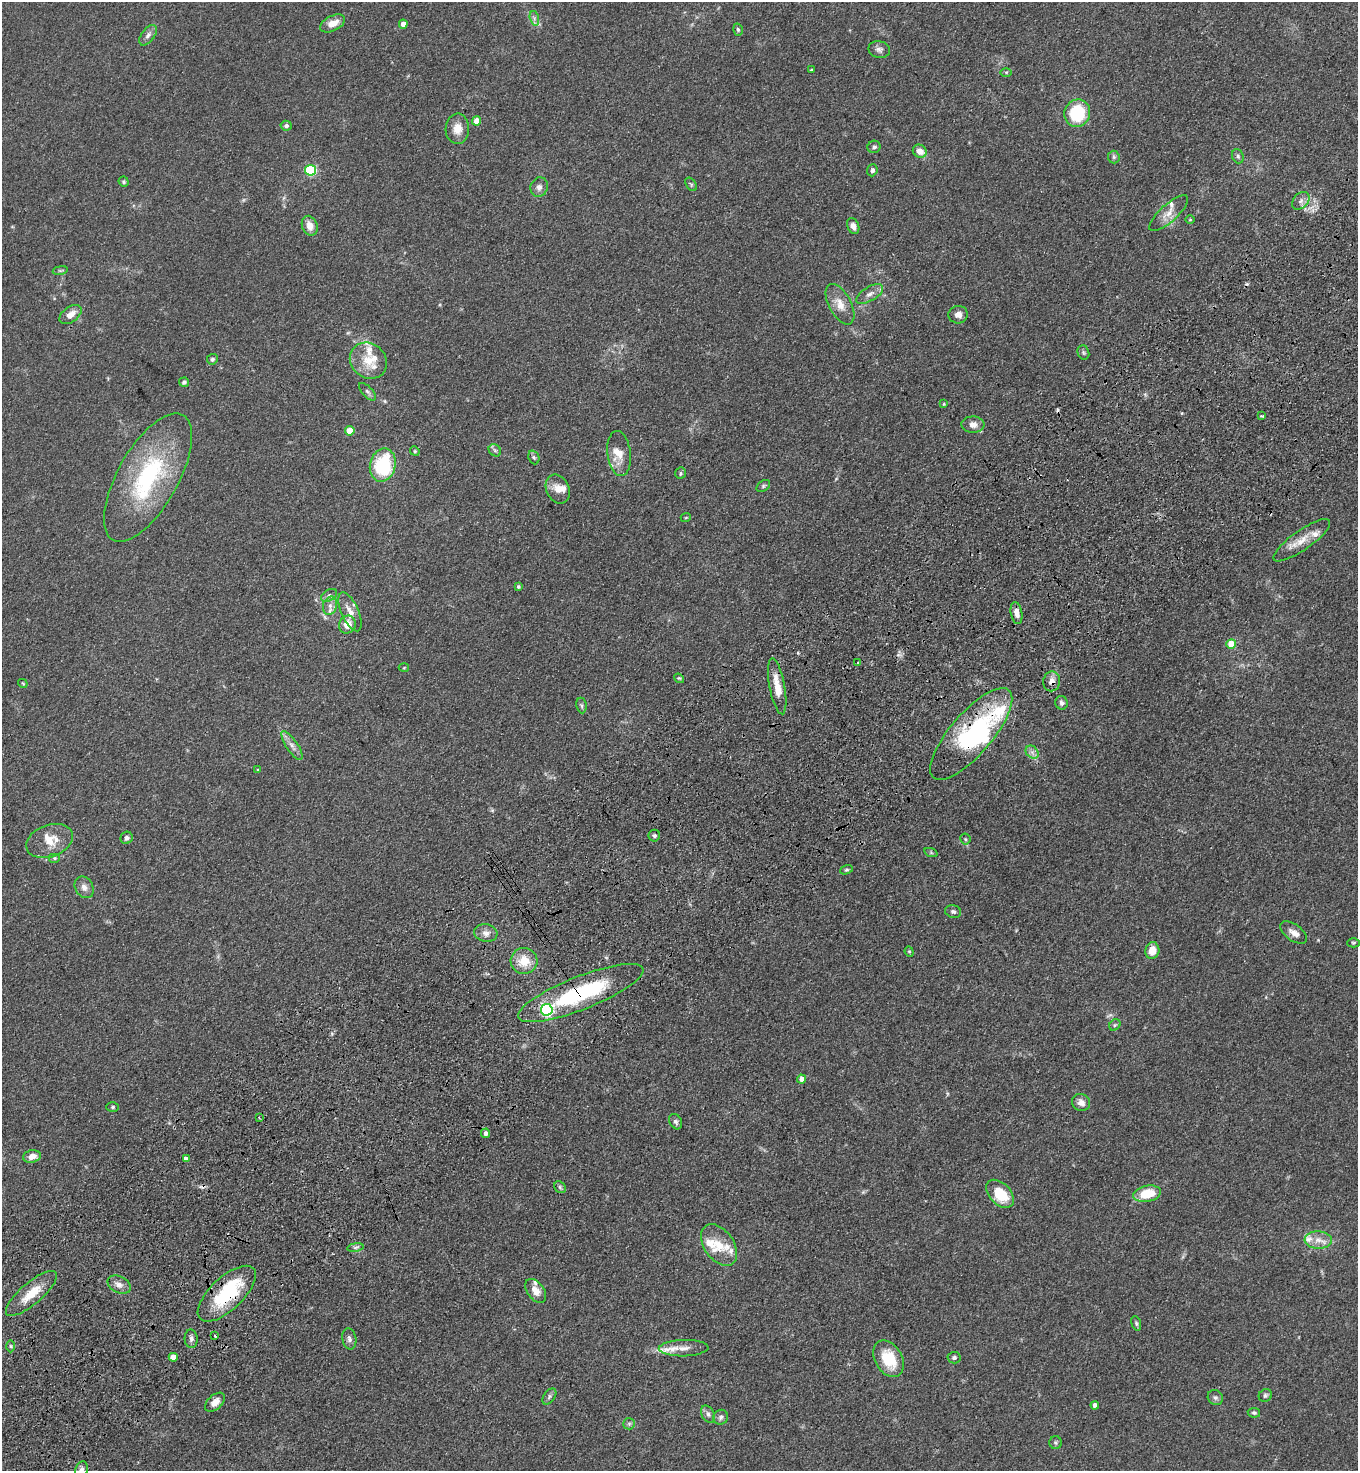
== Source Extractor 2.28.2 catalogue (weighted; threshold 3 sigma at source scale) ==
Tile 7 of 4 x 4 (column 3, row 2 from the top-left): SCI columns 3088-4443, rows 3038-4506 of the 6036 x 6074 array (HDU 1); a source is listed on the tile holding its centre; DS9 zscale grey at full resolution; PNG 1360 x 1473 px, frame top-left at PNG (2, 2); each listed source drawn as its Kron ellipse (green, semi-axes under 4 px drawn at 4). Shown black and unused: <1% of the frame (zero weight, under 3 of 4 exposures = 6% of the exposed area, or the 3 px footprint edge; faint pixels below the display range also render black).
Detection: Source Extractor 2.28.2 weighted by HDU 2 'WHT'; one run over the whole footprint, this tile lists its part. Background 0.0845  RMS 0.0065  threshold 0.0292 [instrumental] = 3 sigma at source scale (4.5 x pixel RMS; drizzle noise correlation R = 1.50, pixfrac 1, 0.05/0.05 arcsec/px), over >= 5 px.
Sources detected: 151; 2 inside a brighter object's white glare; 4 cosmic-ray / hot-pixel residue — neither listed nor drawn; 19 inside a brighter listed object's ellipse — not listed separately; the other 126 listed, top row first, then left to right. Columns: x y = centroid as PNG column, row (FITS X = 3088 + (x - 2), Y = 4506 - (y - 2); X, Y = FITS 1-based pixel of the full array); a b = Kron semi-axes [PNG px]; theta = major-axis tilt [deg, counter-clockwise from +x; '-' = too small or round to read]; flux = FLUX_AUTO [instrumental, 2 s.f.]
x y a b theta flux
534 18 7 4 -73 1.6
333 23 13 7 27 6.6
403 24 4 4 - 5.5
738 30 6 4 -74 1.1
148 35 12 6 53 2.8
879 49 11 8 -12 2.5
811 70 4 3 - 0.87
1006 72 5 4 - 0.76
1077 113 14 12 67 37
477 121 4 4 - 7.5
286 126 5 5 - 1.6
457 129 15 12 88 7.1
874 147 6 6 - 1.6
920 151 7 6 - 6.1
1238 156 7 5 -70 1.5
1114 157 6 6 - 1.3
310 170 5 5 - 59
872 170 6 5 - 2.1
124 182 5 5 - 1.1
691 184 7 5 -56 1
539 187 10 8 67 3
1301 201 10 7 46 3.1
1169 213 25 8 42 6.9
1190 220 5 3 - 0.55
310 226 10 7 -69 6.1
853 226 8 5 -66 3.4
60 270 8 4 8 0.82
870 294 15 7 31 4
840 304 22 11 -62 8.5
70 315 13 7 36 5.7
958 315 9 8 - 3.7
1083 352 7 5 -70 1.2
212 359 5 5 - 1.3
368 361 19 17 -39 13
184 382 5 5 - 1.5
367 392 11 5 -47 1.6
944 404 4 4 - 0.64
1261 416 3 3 - 1.1
973 425 11 8 -3 4.6
350 431 4 4 - 12
495 450 7 5 -44 1.4
415 451 5 4 - 0.81
619 453 23 11 -83 8.7
534 457 7 5 -68 1.3
383 465 17 13 76 42
680 473 6 5 - 1.1
148 477 71 30 60 79
763 486 7 5 37 1.1
558 489 15 11 -66 6.3
686 517 5 3 - 0.55
1302 540 34 10 35 11
518 587 4 3 - 1.1
329 595 9 5 30 1.9
330 606 9 7 75 3.3
350 612 21 8 -66 6.4
1016 613 11 5 -80 4.1
347 624 9 8 - 7.9
1231 644 5 5 - 11
858 663 3 3 - 0.75
404 668 5 3 - 0.56
679 678 5 4 - 0.71
1052 681 10 8 80 4.1
23 683 5 3 - 0.59
777 686 28 7 -79 11
1062 703 7 6 - 2
581 705 8 5 -82 1.3
971 734 58 21 49 77
292 745 17 5 -56 3.7
1032 752 7 5 -45 2.2
258 770 4 3 - 0.54
654 836 6 6 - 1.7
127 838 6 6 - 1.8
965 839 5 5 - 0.98
50 841 24 16 20 11
931 853 7 4 -19 0.86
55 858 6 5 - 0.97
846 870 7 4 17 0.95
84 887 11 8 -58 3.7
953 912 8 6 -16 1.6
486 933 11 8 -8 3.5
1294 933 15 8 -36 4.3
1354 943 6 4 1 0.91
1152 951 8 7 - 7.7
909 952 5 4 - 0.88
524 961 13 13 - 12
581 993 67 16 22 69
547 1010 6 6 - 110
1115 1025 6 5 - 1.1
801 1079 4 4 - 3.3
1081 1102 9 8 - 4
113 1107 6 5 - 1.1
259 1118 4 3 - 0.74
676 1122 8 6 -60 1.8
486 1133 5 4 - 2.5
32 1156 9 6 12 5.3
186 1158 4 3 - 3.1
560 1187 6 5 - 1.1
1000 1194 16 10 -47 18
1147 1194 14 8 11 17
1318 1240 13 9 -3 6.1
719 1245 23 14 -55 13
355 1247 8 4 9 1.4
119 1285 12 8 -27 3.8
536 1291 13 8 -54 6.1
31 1293 32 11 40 14
227 1294 37 16 43 45
1136 1323 7 4 -72 1.1
215 1336 3 2 - 0.82
191 1339 9 6 -88 2.2
349 1339 10 7 -80 2.3
11 1346 6 4 -89 0.96
684 1348 25 8 1 6.7
173 1357 4 4 - 5.2
954 1358 6 5 - 1.6
889 1359 19 13 -60 23
1265 1395 7 6 - 1.4
549 1396 9 5 54 1.5
1215 1397 8 7 - 1.8
215 1402 12 7 42 5.1
1095 1405 4 4 - 2.6
1254 1413 6 5 - 1.3
708 1414 9 6 -61 2.1
721 1417 7 7 - 1.9
629 1424 6 5 - 1.3
1056 1442 6 6 - 1.3
81 1470 9 6 73 2.5
Overlapping masked pixels (flux is a lower limit): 5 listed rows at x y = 1052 681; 971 734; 581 993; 186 1158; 227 1294
Isophote crosses this tile's border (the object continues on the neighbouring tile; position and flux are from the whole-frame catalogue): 1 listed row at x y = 81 1470